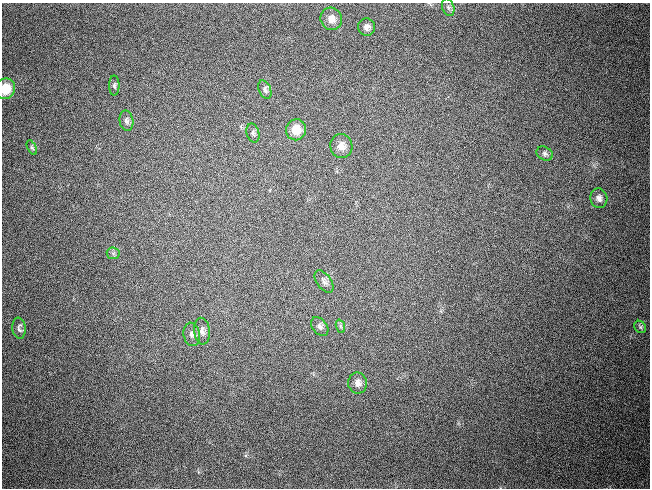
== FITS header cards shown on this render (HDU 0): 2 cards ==
NAXIS1  =                  648 / length of data axis 1
NAXIS2  =                  486 / length of data axis 2

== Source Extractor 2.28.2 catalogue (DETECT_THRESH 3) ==
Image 648 x 486 px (HDU 0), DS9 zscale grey, 1 PNG px = 1 image px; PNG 652 x 490 px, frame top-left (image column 1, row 486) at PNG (2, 3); each listed source drawn as its Kron ellipse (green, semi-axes under 4 px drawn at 4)
Background 660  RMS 42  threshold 126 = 3 sigma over >= 5 px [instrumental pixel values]
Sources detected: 22; all 22 listed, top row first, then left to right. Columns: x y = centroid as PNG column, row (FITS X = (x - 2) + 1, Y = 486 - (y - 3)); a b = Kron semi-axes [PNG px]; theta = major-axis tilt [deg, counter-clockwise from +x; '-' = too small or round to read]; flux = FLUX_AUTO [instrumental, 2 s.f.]
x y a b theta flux
448 7 9 6 -71 8200
331 19 11 10 - 24000
367 27 9 8 - 14000
114 86 10 5 -90 7000
5 89 10 9 - 55000
265 90 9 6 -66 8800
126 121 10 7 -78 11000
296 130 10 10 - 45000
253 133 9 6 -74 7900
341 146 12 11 - 23000
32 148 8 4 -62 4700
545 154 8 6 -32 8400
599 198 10 8 -77 14000
113 253 6 6 - 6600
324 281 13 7 -53 12000
340 326 7 4 -71 5000
320 327 10 7 -51 11000
640 327 6 5 - 5200
19 328 10 6 -83 9000
202 331 13 8 -85 16000
192 334 12 8 -79 14000
358 383 10 9 - 18000
At the frame edge (FLAGS 8, measured only in part): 1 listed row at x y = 5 89